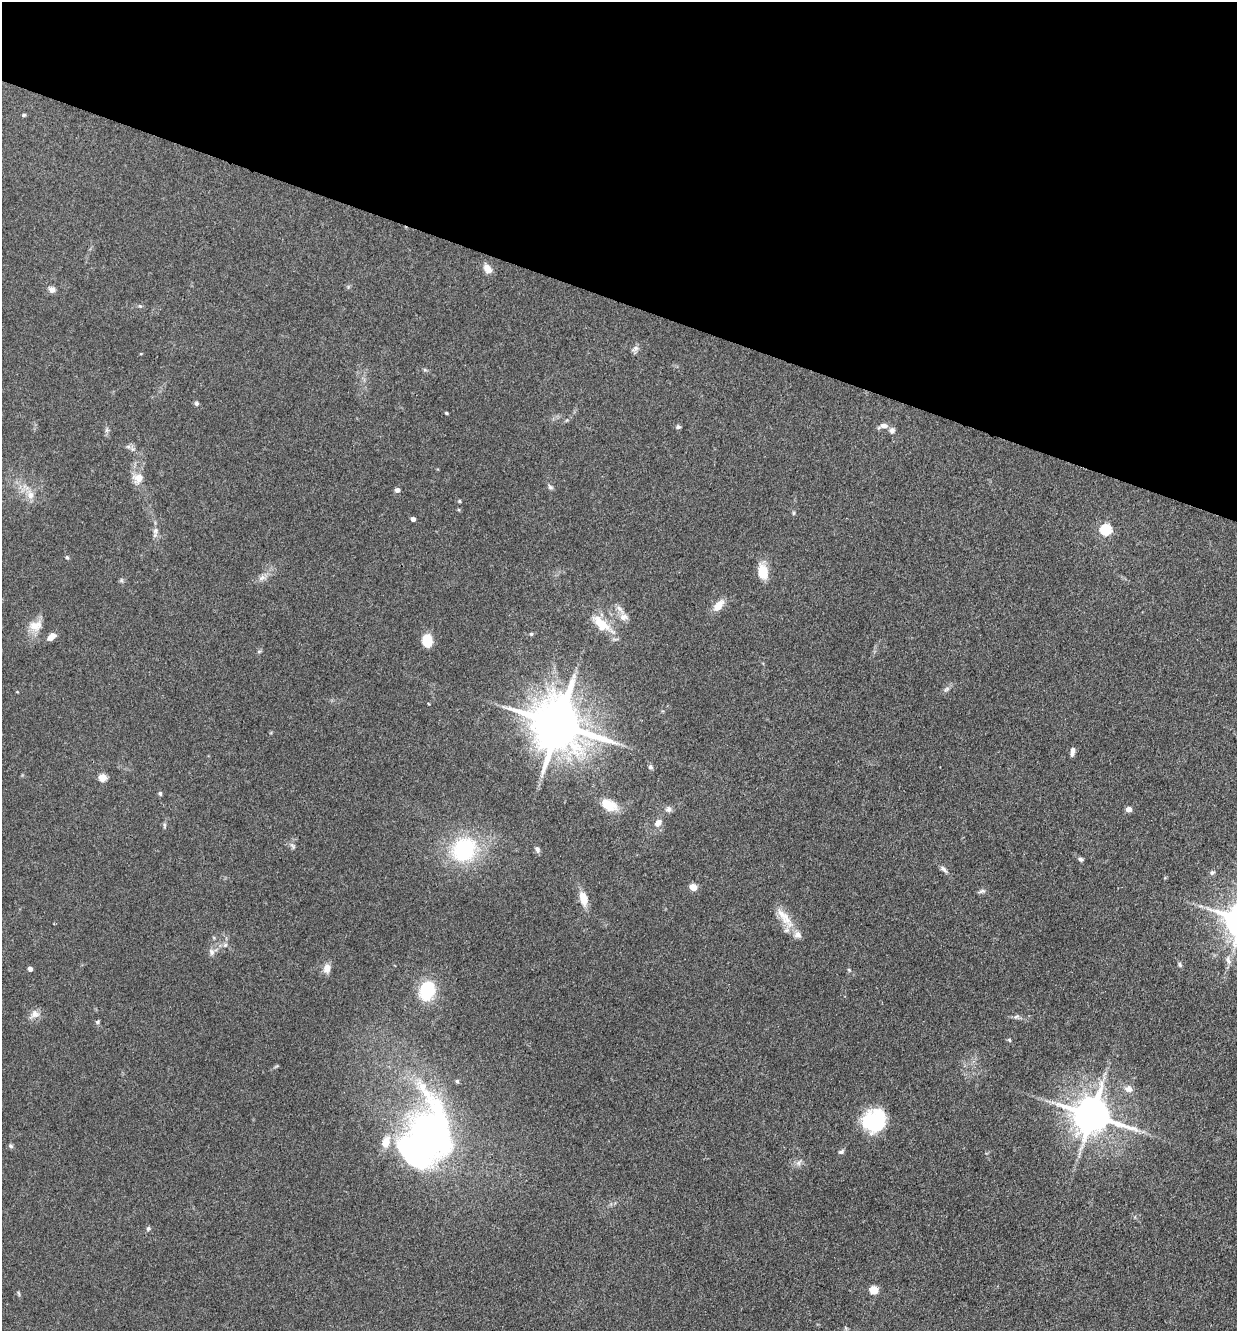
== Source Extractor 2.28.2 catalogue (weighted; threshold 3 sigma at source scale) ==
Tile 2 of 4 x 4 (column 2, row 1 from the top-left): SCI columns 1497-2731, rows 3988-5316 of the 5334 x 5318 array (HDU 1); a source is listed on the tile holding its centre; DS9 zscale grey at full resolution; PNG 1239 x 1333 px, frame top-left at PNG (2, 2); no overlay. Shown black and unused: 23% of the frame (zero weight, under 3 of 4 exposures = <1% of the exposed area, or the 3 px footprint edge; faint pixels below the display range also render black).
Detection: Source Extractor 2.28.2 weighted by HDU 2 'WHT'; one run over the whole footprint, this tile lists its part. Background 0.141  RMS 0.0069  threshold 0.0308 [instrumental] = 3 sigma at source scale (4.5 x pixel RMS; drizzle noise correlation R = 1.50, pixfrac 1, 0.05/0.05 arcsec/px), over >= 5 px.
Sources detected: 78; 2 inside a brighter object's white glare — not listed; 2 inside a brighter listed object's ellipse — not listed separately; the other 74 listed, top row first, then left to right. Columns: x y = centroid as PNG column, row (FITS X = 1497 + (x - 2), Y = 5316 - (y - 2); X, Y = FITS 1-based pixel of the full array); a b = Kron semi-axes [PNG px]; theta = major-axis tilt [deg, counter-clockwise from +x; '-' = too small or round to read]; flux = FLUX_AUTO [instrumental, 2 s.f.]
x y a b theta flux
24 115 4 3 - 1.1
487 268 12 8 -55 5.5
52 289 8 8 - 2.8
635 349 12 6 28 2.3
196 403 6 5 - 1.5
446 413 4 3 - 0.73
567 420 6 3 70 0.74
883 426 11 6 12 3.7
678 427 6 5 - 1.6
892 430 8 7 - 2.4
138 478 13 11 12 7.3
550 487 8 5 -36 1.5
397 490 5 4 - 2.9
30 495 14 9 -81 5.9
459 501 4 4 - 0.72
793 513 6 4 89 0.79
413 519 4 4 - 2.8
1105 530 6 5 - 69
155 531 9 7 66 2.7
67 557 5 4 - 1
763 572 18 11 -74 12
262 578 9 6 25 2.8
718 605 19 9 50 7.3
624 617 13 9 3 4.6
601 624 29 13 -42 16
36 626 19 13 16 8.8
531 634 4 4 - 1.1
51 637 11 6 34 4.8
427 641 13 9 -85 14
946 689 10 5 38 2
558 724 16 14 -28 4100
1072 752 10 5 81 2.9
650 767 6 5 - 1.4
102 778 5 5 - 19
160 793 6 5 - 1.1
609 805 23 14 -28 12
668 809 9 7 59 2.5
1129 809 5 4 - 5
658 823 12 8 52 4.5
164 825 8 4 83 1.2
293 846 11 5 -54 1.8
464 849 31 27 44 61
537 850 8 5 -68 2
1081 859 6 5 - 1.5
944 869 11 5 -48 2.3
1212 872 8 5 46 1.5
693 887 5 4 - 15
982 891 10 5 12 1.8
583 899 18 9 -76 8.9
784 917 37 11 -52 13
225 945 7 5 43 1.7
211 952 9 7 -74 2.7
1228 960 12 5 -77 2.9
1180 965 7 4 -83 1.2
327 968 12 9 80 5.3
30 969 4 4 - 3.8
849 970 5 4 - 0.77
427 990 23 15 75 32
35 1014 13 11 36 4.8
1016 1017 8 5 29 1.6
98 1022 6 4 23 1.1
1009 1040 5 4 - 0.87
457 1081 5 5 - 1
1128 1089 10 8 -12 4.4
1092 1115 11 10 - 2100
876 1121 25 20 73 45
431 1135 61 39 -88 310
386 1142 18 12 72 10
11 1146 7 5 -33 1.3
841 1152 8 5 21 1.5
798 1163 9 6 52 2.4
148 1229 7 5 63 1.2
874 1290 5 5 - 23
18 1293 7 3 -71 0.91